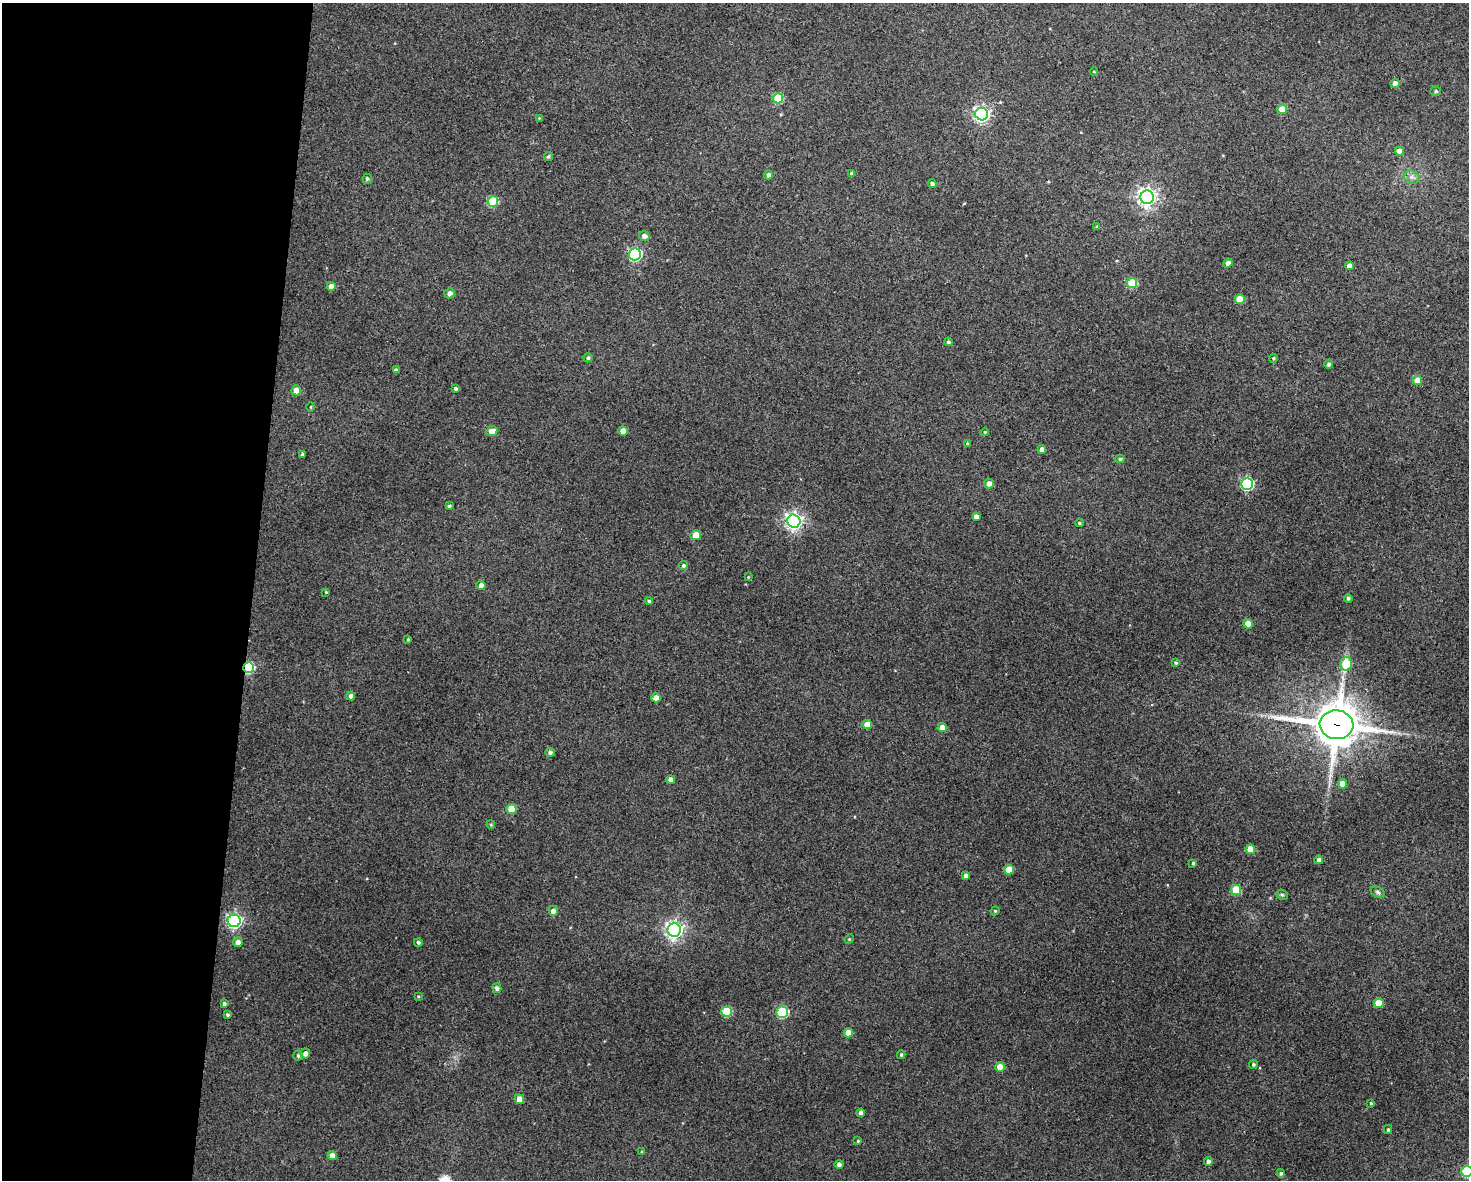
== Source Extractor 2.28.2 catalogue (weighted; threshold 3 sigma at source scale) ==
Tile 4 of 3 x 4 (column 1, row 2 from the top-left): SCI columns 115-1581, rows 2364-3541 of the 4744 x 4723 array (HDU 1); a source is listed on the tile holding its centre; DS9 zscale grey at full resolution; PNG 1471 x 1182 px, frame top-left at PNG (2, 3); each listed source drawn as its Kron ellipse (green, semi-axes under 4 px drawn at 4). Shown black and unused: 17% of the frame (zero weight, under 3 of 4 exposures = <1% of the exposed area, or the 3 px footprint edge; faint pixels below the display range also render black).
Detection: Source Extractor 2.28.2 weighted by HDU 2 'WHT'; one run over the whole footprint, this tile lists its part. Background 0.124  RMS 0.0062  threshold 0.0281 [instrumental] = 3 sigma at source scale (4.5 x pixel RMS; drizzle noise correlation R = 1.50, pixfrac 1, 0.05/0.05 arcsec/px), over >= 5 px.
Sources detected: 108; all 108 listed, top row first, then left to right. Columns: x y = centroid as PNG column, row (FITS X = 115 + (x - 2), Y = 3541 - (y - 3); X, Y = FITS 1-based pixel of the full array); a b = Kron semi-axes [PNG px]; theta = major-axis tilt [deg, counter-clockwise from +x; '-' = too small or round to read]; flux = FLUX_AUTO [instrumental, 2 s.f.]
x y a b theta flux
1094 72 4 3 - 0.5
1395 84 4 4 - 5.9
1436 91 5 4 - 1.2
778 98 5 5 - 26
1282 109 5 5 - 14
982 114 6 6 - 190
539 118 3 3 - 0.42
1399 151 4 4 - 6.2
548 157 5 4 - 1
851 173 4 4 - 1.2
768 175 4 4 - 2.2
1412 177 8 6 -22 2.5
367 179 5 4 - 1.2
932 184 4 4 - 1.5
1147 197 7 6 - 280
493 201 5 5 - 33
1097 226 3 3 - 0.69
644 236 5 4 - 2.8
635 254 6 6 - 100
1228 263 5 4 - 3.2
1350 266 4 4 - 4.1
1132 283 5 5 - 27
331 286 4 4 - 6.1
450 293 5 5 - 2.7
1240 299 5 5 - 12
948 342 4 4 - 1.3
588 358 4 4 - 1.2
1273 358 4 4 - 0.79
1329 364 4 4 - 1.6
396 370 4 3 - 1.3
1417 380 5 4 - 8.6
456 389 4 3 - 1.4
296 390 5 5 - 5
311 407 4 3 - 0.51
492 431 6 5 - 6.7
623 431 4 4 - 5.9
985 432 4 3 - 0.71
968 444 4 3 - 1.1
1042 450 4 4 - 3.9
302 454 3 3 - 1.2
1120 459 4 4 - 1.2
989 483 5 4 - 3.3
1247 484 6 6 - 95
449 506 4 3 - 1
976 516 4 4 - 2.9
794 521 6 6 - 250
1079 523 4 3 - 0.83
696 535 5 5 - 10
683 565 4 4 - 1.5
748 577 4 3 - 0.63
481 585 4 4 - 3.4
326 592 4 3 - 0.64
1348 598 4 4 - 1.3
649 601 4 3 - 1.1
1248 624 5 4 - 11
408 640 4 3 - 0.71
1176 663 4 3 - 1
1346 664 7 5 75 27
249 668 5 5 - 51
351 696 4 4 - 2.4
656 698 4 4 - 7
867 724 4 4 - 6.6
1337 725 17 14 -7 2300
942 728 4 4 - 6.4
550 752 5 4 - 1.8
671 780 4 4 - 3.3
1343 784 4 4 - 7.5
511 809 5 5 - 14
491 825 4 3 - 0.63
1250 849 5 4 - 10
1319 860 4 4 - 2.6
1193 863 3 3 - 0.78
1009 870 5 5 - 12
966 876 4 4 - 3.2
1236 890 5 5 - 25
1378 892 7 5 -28 1.4
1282 895 6 5 - 1
553 911 5 5 - 4.1
995 911 4 4 - 0.73
234 921 6 6 - 160
674 930 6 6 - 230
849 939 5 4 - 0.73
238 942 5 5 - 3.3
418 942 4 4 - 1.4
497 988 5 4 - 2.1
418 996 3 3 - 0.52
1379 1003 5 5 - 11
224 1004 3 3 - 1.4
726 1011 5 5 - 31
782 1012 6 5 - 58
227 1015 4 4 - 1
848 1033 4 4 - 8
305 1054 5 5 - 2.9
298 1055 5 5 - 1.4
901 1055 4 3 - 0.9
1253 1065 4 4 - 1.1
1000 1067 5 4 - 8.2
519 1099 5 4 - 5.1
1371 1103 4 4 - 0.7
861 1113 4 4 - 3.2
1388 1129 4 4 - 1
858 1141 4 3 - 0.65
642 1152 4 4 - 0.98
332 1155 4 4 - 4.5
1208 1161 4 4 - 2.1
839 1164 4 4 - 2
1467 1171 5 5 - 48
1281 1173 4 4 - 1.2
Overlapping masked pixels (flux is a lower limit): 2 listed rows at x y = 249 668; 1337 725
Isophote crosses this tile's border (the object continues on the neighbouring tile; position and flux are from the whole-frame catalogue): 1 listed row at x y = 1467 1171